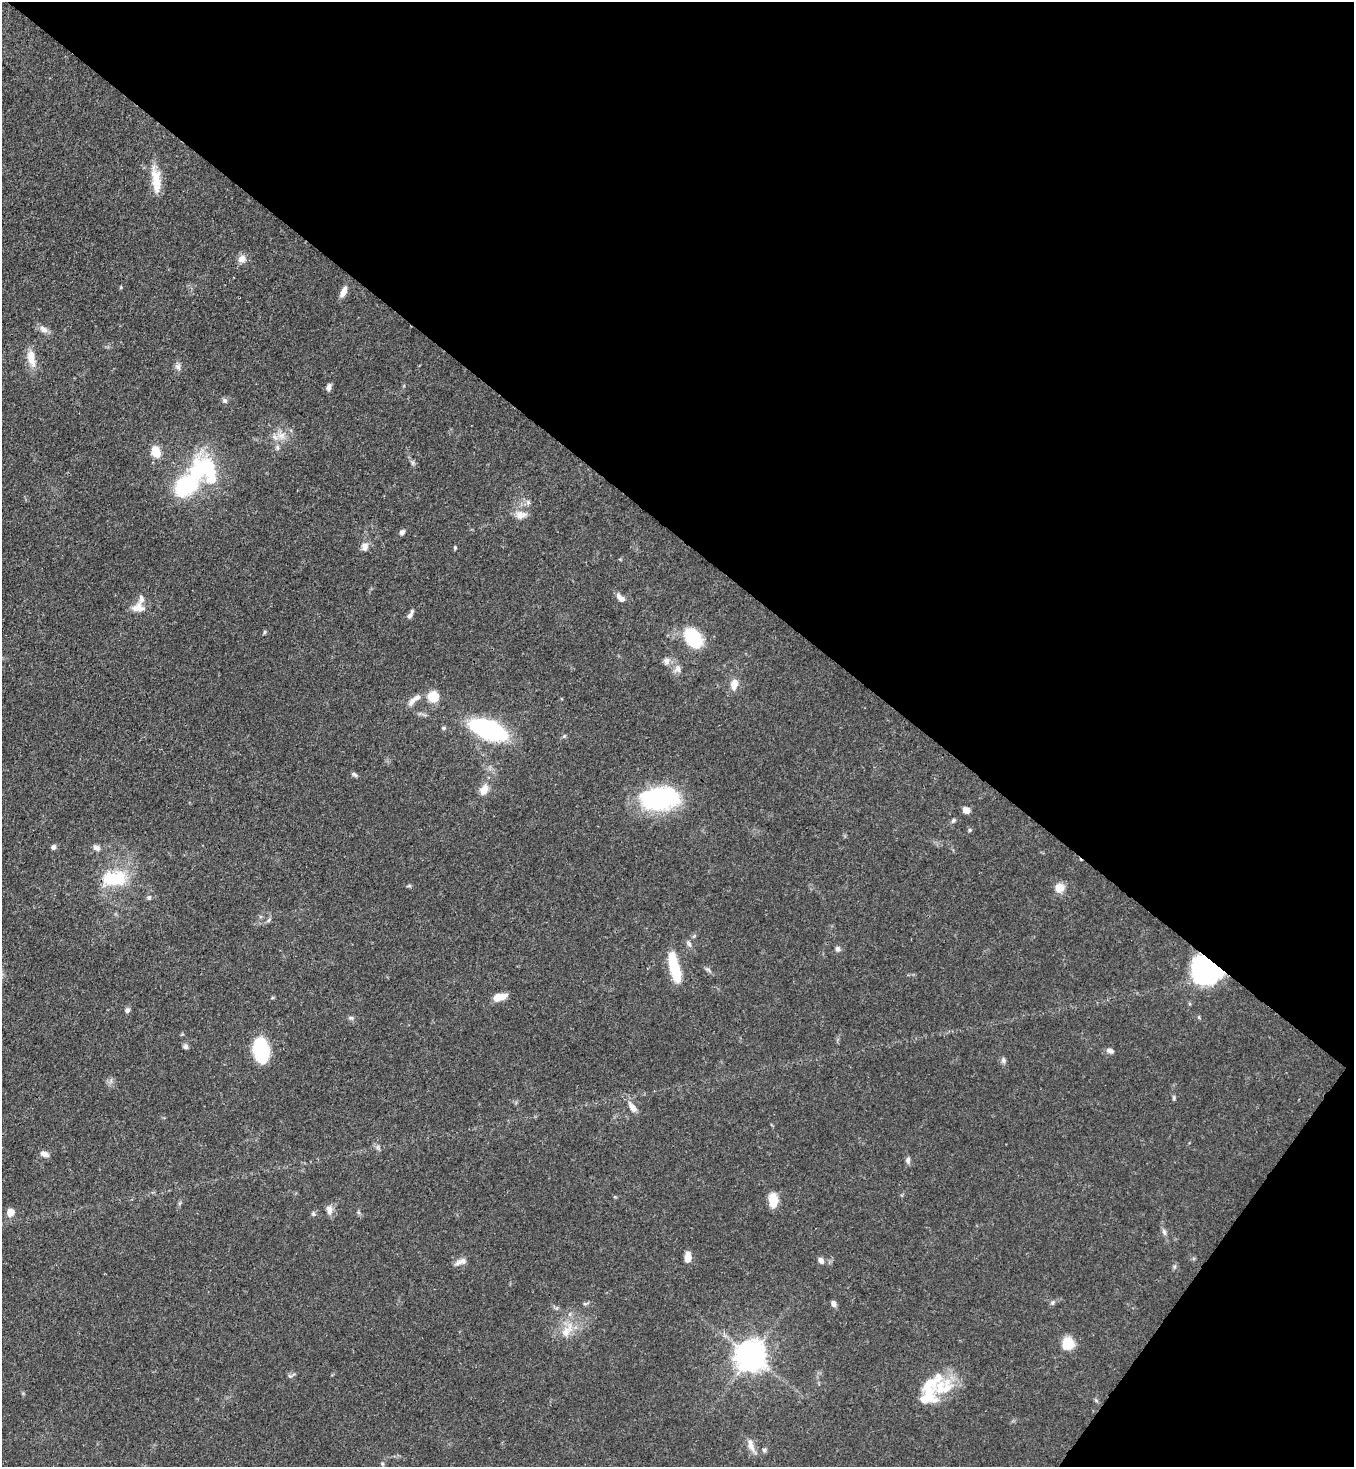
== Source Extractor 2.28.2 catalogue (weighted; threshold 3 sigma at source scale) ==
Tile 8 of 4 x 4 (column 4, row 2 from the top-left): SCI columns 4421-5772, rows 2988-4452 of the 5996 x 5974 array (HDU 1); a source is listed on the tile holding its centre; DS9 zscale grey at full resolution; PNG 1356 x 1469 px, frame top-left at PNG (2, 2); no overlay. Shown black and unused: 40% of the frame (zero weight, under 3 of 4 exposures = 7% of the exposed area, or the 3 px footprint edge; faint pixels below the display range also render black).
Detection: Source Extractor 2.28.2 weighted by HDU 2 'WHT'; one run over the whole footprint, this tile lists its part. Background 0.0681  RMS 0.0035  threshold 0.0158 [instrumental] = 3 sigma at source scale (4.5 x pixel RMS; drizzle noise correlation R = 1.50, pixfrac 1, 0.05/0.05 arcsec/px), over >= 5 px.
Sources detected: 86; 1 inside a brighter object's white glare — not listed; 6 inside a brighter listed object's ellipse — not listed separately; the other 79 listed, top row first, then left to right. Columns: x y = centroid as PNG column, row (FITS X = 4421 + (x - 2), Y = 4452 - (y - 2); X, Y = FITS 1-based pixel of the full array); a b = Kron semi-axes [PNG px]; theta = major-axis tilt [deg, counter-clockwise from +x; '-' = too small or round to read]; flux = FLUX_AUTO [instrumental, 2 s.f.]
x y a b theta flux
156 179 33 12 -81 7.2
242 259 10 9 - 2.5
343 292 14 7 63 2.6
43 329 13 8 -34 2
31 358 20 10 -76 5.1
178 367 9 7 -62 1.4
329 387 9 5 75 1.3
225 401 7 6 - 0.95
281 435 12 9 20 3.3
277 447 7 5 83 0.85
156 452 13 10 -69 5.2
185 486 26 18 40 28
528 502 6 6 - 0.98
521 515 16 11 4 3.4
402 532 7 6 - 1
365 547 10 9 - 2.3
455 548 5 4 - 0.43
621 598 13 7 -43 2.1
138 608 19 13 3 3.9
410 616 8 6 42 1.1
264 632 6 4 88 0.46
693 638 21 14 -51 20
666 661 10 8 -89 1.6
678 669 9 8 - 1.7
734 684 12 8 78 3.8
433 697 8 8 - 10
417 698 13 8 33 2.6
444 728 5 5 - 0.51
488 729 23 11 -21 79
564 736 5 5 - 0.51
354 774 9 5 -29 0.79
484 790 12 9 62 3.6
660 798 39 22 7 46
966 810 7 6 - 2.5
954 820 7 5 40 0.74
969 830 6 4 90 0.47
53 847 6 6 - 0.97
96 848 9 7 -27 1.5
114 878 33 19 4 17
409 886 8 3 13 0.47
1059 888 9 9 - 4.5
149 898 6 6 - 0.73
269 920 7 4 53 0.63
694 936 6 4 45 0.58
689 944 8 6 -73 1
838 949 7 6 - 1.1
674 967 31 9 -76 16
708 970 10 4 -28 0.87
1206 970 28 23 -37 52
500 997 15 7 15 4.4
127 1010 7 6 - 1
351 1018 7 5 -41 0.74
185 1046 7 6 - 0.92
261 1050 20 12 -77 30
1110 1051 9 6 -21 1.3
1003 1060 8 6 -68 0.96
1174 1098 7 4 84 0.55
632 1107 16 7 -56 2.8
44 1154 11 7 -19 1.8
908 1160 9 6 89 1.1
773 1200 15 9 -86 6.2
329 1210 15 8 -86 2
10 1212 8 7 - 3.3
313 1214 6 5 - 0.71
1164 1232 10 6 -74 1.2
688 1257 11 6 83 4
821 1260 8 6 -68 1.4
463 1261 12 9 5 2.2
1053 1302 6 4 46 0.66
586 1303 10 3 9 0.66
833 1303 8 6 -70 1.3
565 1332 16 12 52 5.1
1068 1343 11 10 - 8.7
751 1356 9 9 - 550
290 1376 6 4 -41 0.61
942 1388 37 26 35 15
751 1445 19 7 -72 2.9
764 1450 6 6 - 0.8
382 1464 6 5 - 0.58
Overlapping masked pixels (flux is a lower limit): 1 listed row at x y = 1206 970